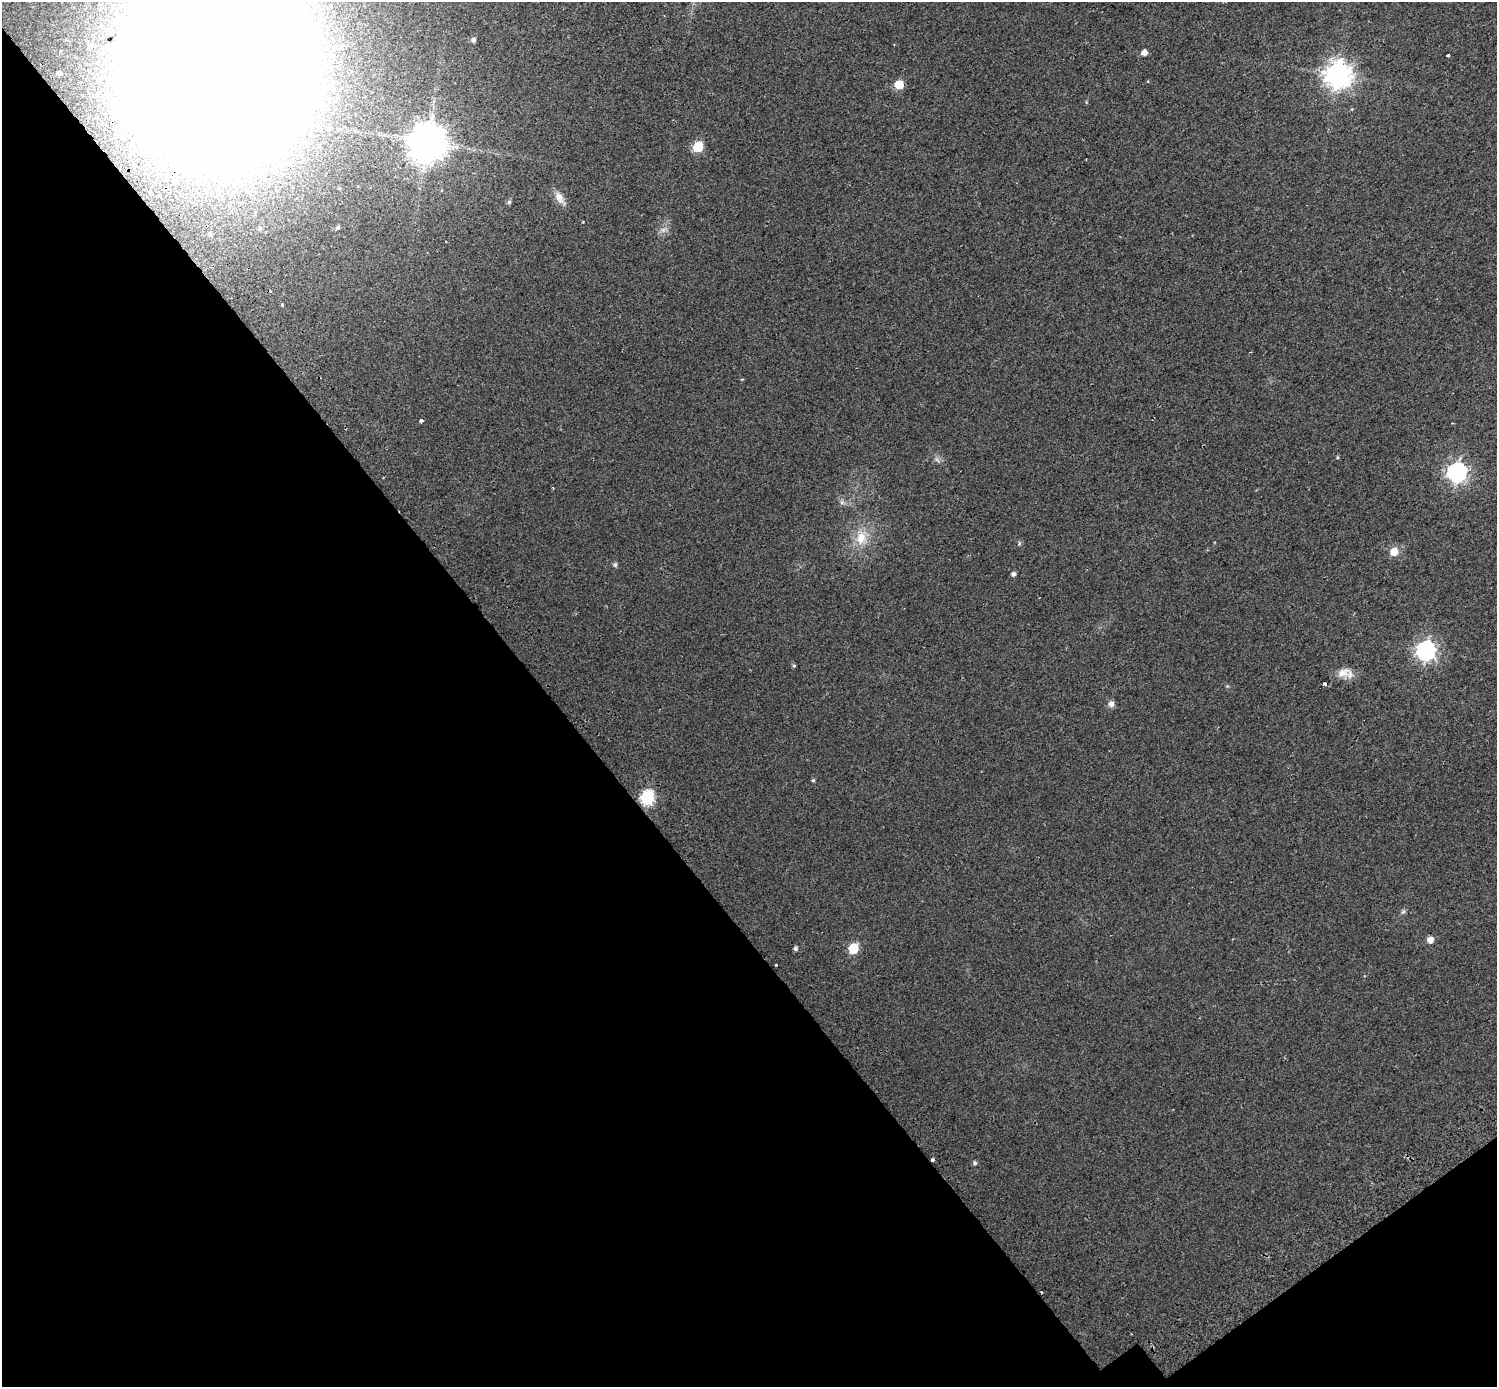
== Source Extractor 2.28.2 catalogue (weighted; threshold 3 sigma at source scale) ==
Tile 14 of 4 x 4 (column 2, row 4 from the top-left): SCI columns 1556-3050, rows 223-1607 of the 6105 x 6047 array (HDU 1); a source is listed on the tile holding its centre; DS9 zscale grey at full resolution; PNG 1499 x 1389 px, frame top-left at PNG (2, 2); no overlay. Shown black and unused: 39% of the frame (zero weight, under 2 of 3 exposures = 4% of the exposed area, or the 3 px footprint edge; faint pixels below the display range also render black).
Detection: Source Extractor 2.28.2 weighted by HDU 2 'WHT'; one run over the whole footprint, this tile lists its part. Background 0.0303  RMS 0.01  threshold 0.047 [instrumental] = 3 sigma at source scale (4.5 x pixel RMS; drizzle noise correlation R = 1.50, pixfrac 1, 0.0396/0.0396 arcsec/px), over >= 5 px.
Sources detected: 41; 1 too faint to see at this stretch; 1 cosmic-ray / hot-pixel residue — not listed; the other 39 listed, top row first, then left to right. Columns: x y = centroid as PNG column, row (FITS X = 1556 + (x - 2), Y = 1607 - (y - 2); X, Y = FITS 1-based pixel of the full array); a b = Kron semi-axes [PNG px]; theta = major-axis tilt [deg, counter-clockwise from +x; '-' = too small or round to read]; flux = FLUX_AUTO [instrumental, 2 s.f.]
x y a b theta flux
473 40 5 5 - 3.1
91 45 8 5 -16 2.5
1144 52 5 5 - 6.3
1447 55 4 3 - 10
217 67 102 99 -83 9300
59 73 4 4 - 3.4
1337 74 9 9 - 1100
899 85 6 6 - 25
428 142 11 10 - 2700
698 147 6 6 - 50
559 198 18 10 -62 8.4
509 202 6 4 87 2
583 221 4 2 - 0.74
338 227 5 4 - 1.9
260 229 5 4 - 1.5
663 230 9 6 30 3.9
210 234 6 4 -29 1.7
282 304 4 3 - 1
421 420 3 3 - 10
1457 472 8 7 - 440
842 502 6 6 - 2.5
861 538 22 15 76 21
1394 552 7 6 - 14
615 565 6 5 - 2
1013 574 5 5 - 2.9
1426 650 8 7 - 420
794 666 5 4 - 1.5
1343 673 18 13 22 11
1324 684 3 3 - 6.7
1111 704 7 6 - 5.1
813 780 4 4 - 1.4
647 797 7 6 - 150
1403 912 7 5 66 2.1
1430 940 6 5 - 7.6
795 949 5 5 - 2.3
853 949 6 6 - 50
776 965 3 3 - 4
933 1160 4 3 - 1.9
975 1163 6 5 - 1.6
Overlapping masked pixels (flux is a lower limit): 2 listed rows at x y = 217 67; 933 1160
Isophote crosses this tile's border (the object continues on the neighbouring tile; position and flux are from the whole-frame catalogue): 1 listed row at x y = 217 67